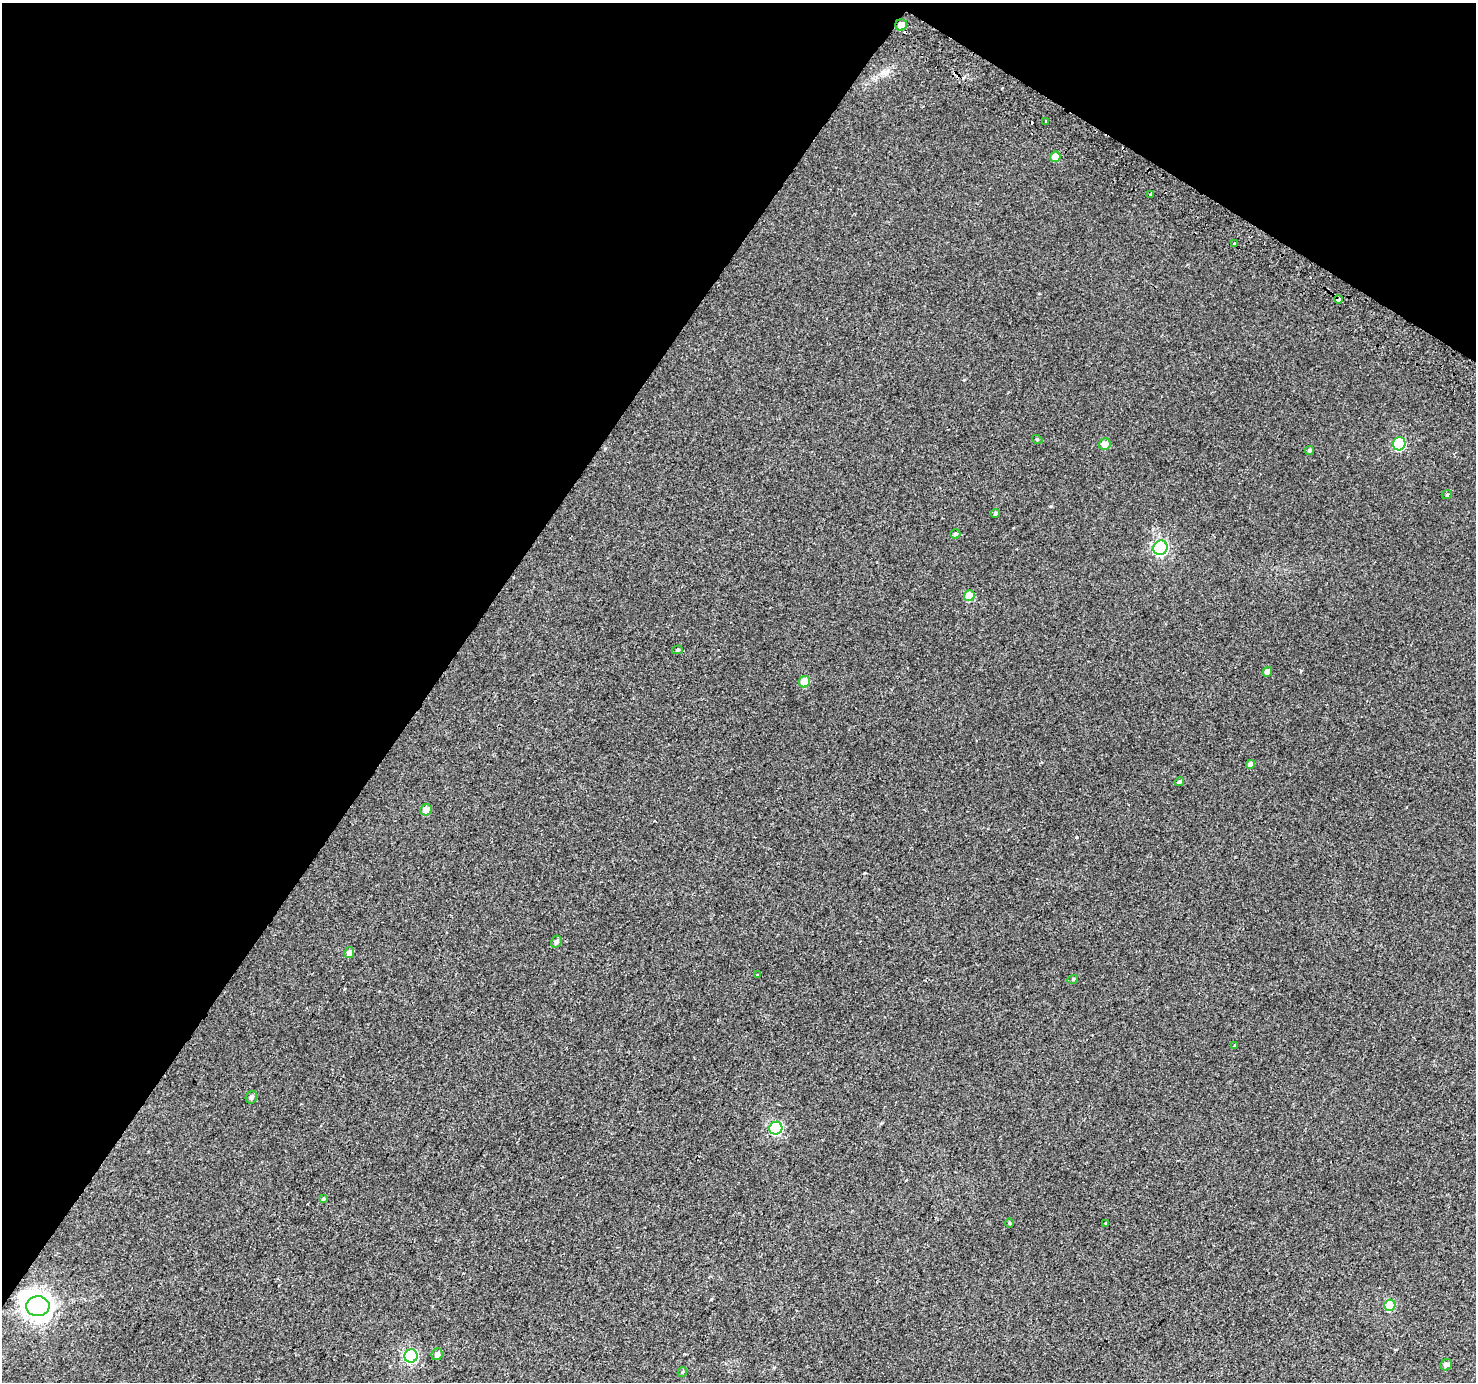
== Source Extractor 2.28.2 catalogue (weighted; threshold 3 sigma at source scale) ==
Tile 2 of 4 x 4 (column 2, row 1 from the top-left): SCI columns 1504-2977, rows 4432-5811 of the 5947 x 6033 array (HDU 1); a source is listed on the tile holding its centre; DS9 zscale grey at full resolution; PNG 1478 x 1384 px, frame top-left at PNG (2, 3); each listed source drawn as its Kron ellipse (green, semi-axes under 4 px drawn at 4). Shown black and unused: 34% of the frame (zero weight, under 2 of 3 exposures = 2% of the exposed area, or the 3 px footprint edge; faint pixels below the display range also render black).
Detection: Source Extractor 2.28.2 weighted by HDU 2 'WHT'; one run over the whole footprint, this tile lists its part. Background 0.00369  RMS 0.0038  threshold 0.0172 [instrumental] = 3 sigma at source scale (4.5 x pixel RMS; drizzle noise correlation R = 1.50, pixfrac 1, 0.0396/0.0396 arcsec/px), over >= 5 px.
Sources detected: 40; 3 cosmic-ray / hot-pixel residue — neither listed nor drawn; the other 37 listed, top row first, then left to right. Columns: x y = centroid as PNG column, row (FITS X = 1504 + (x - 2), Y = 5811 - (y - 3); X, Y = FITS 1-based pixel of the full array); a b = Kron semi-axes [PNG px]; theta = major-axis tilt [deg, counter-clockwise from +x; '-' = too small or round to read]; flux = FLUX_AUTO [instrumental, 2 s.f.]
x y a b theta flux
901 25 6 5 - 3.4
1046 121 3 3 - 1.2
1055 157 5 5 - 4
1151 194 4 3 - 2.2
1234 243 3 3 - 0.87
1338 299 4 3 - 3.7
1037 439 5 3 - 0.38
1105 444 6 5 - 3
1399 444 6 6 - 27
1310 450 4 4 - 0.62
1447 494 5 3 - 0.34
995 513 4 4 - 0.86
955 534 5 4 - 0.67
1160 548 7 7 - 82
969 596 5 5 - 8.3
677 650 5 4 - 0.52
1267 672 5 4 - 2.1
805 682 6 5 - 5.8
1251 764 5 4 - 2.1
1179 782 5 4 - 0.68
426 810 6 5 - 2.6
556 942 6 5 - 1.1
349 953 5 5 - 1.7
757 975 3 3 - 0.54
1073 979 5 3 - 0.35
1234 1046 3 3 - 1.1
251 1097 6 5 - 0.93
776 1128 6 6 - 43
324 1199 3 3 - 1.1
1009 1223 5 3 - 0.38
1106 1224 3 3 - 2.2
1390 1305 5 5 - 15
38 1306 11 10 - 440
437 1354 6 5 - 1.9
411 1356 7 6 - 54
1446 1365 6 5 - 1.3
682 1372 5 4 - 0.5
Overlapping masked pixels (flux is a lower limit): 2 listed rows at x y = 901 25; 1338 299
Unlisted compact peaks at least as high as the median listed source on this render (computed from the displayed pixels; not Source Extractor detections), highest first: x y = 1077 837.